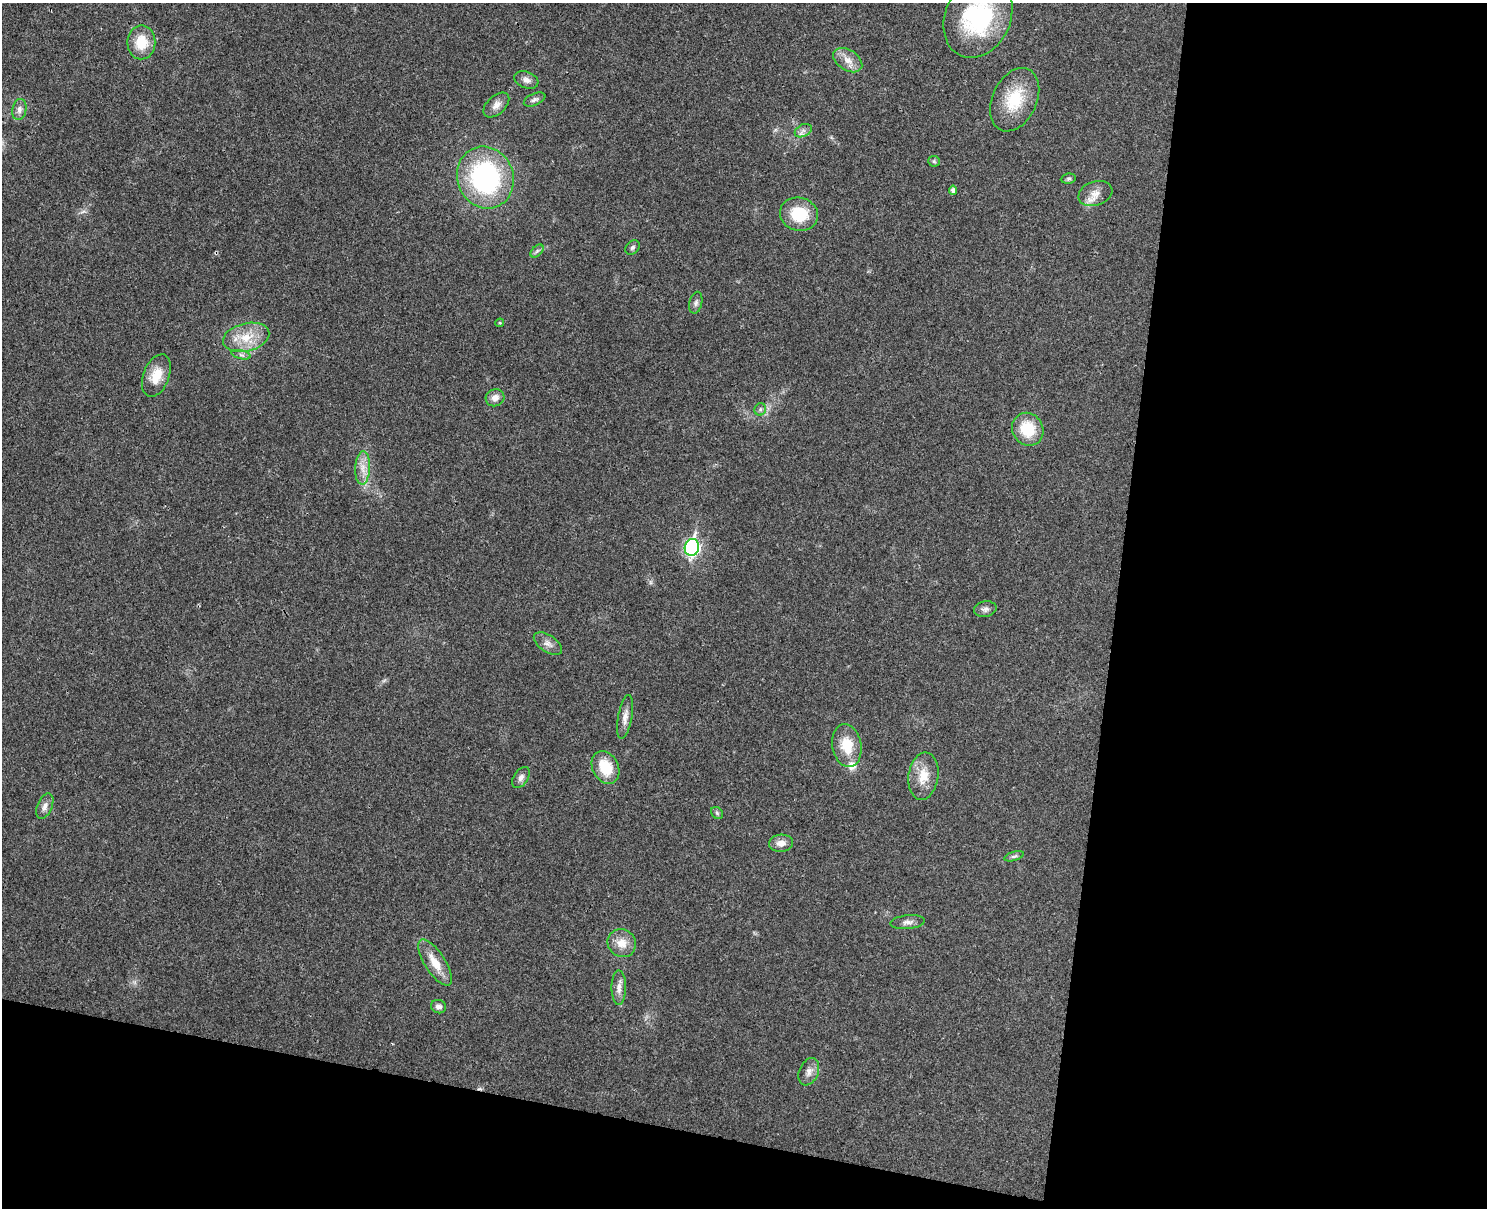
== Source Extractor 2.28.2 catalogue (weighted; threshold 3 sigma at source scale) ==
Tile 12 of 3 x 4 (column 3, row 4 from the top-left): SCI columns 3143-4627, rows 17-1222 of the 4917 x 4852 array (HDU 1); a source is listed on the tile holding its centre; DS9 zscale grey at full resolution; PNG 1489 x 1210 px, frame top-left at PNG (2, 3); each listed source drawn as its Kron ellipse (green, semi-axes under 4 px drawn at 4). Shown black and unused: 31% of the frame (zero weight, under 3 of 4 exposures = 6% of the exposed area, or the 3 px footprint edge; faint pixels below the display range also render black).
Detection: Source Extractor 2.28.2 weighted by HDU 2 'WHT'; one run over the whole footprint, this tile lists its part. Background 0.0314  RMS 0.0048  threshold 0.0215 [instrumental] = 3 sigma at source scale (4.5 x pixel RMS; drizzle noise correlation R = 1.50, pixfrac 1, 0.05/0.05 arcsec/px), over >= 5 px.
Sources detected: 46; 1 cosmic-ray / hot-pixel residue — neither listed nor drawn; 1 inside a brighter listed object's ellipse — not listed separately; the other 44 listed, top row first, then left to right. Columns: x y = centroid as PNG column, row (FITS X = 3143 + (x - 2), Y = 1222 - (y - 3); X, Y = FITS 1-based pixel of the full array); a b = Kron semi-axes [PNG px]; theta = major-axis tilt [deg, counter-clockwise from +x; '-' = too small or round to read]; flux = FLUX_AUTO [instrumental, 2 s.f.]
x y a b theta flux
978 17 42 32 65 50
141 42 17 14 89 12
848 60 16 10 -33 4.8
526 80 12 8 -19 2.6
535 99 11 6 23 1.5
1015 100 33 22 64 19
496 105 15 9 43 3.3
19 109 10 7 80 2.3
803 131 9 6 28 1.8
934 161 6 5 - 0.8
485 178 31 28 -69 72
1068 179 8 5 7 0.85
953 190 4 4 - 1.9
1095 193 17 12 18 5
799 214 19 16 -15 17
632 247 8 6 47 1.1
537 251 8 4 45 1.1
696 303 11 6 77 1.6
500 323 4 3 - 0.55
246 337 24 14 14 11
241 355 10 4 -13 1.3
156 376 22 13 69 8.6
495 398 9 8 - 3.3
760 409 6 5 - 1.1
1028 429 17 15 -57 16
363 468 17 7 87 4.9
692 547 8 7 - 110
985 609 11 8 11 1.9
548 644 16 8 -34 2.9
625 717 22 7 80 3.5
847 746 22 14 -79 11
605 767 17 13 -62 13
923 776 24 15 81 9.2
521 777 12 7 57 2
45 806 13 7 67 2.5
717 813 7 5 -45 0.94
781 843 12 8 3 3.5
1014 856 10 4 17 1.1
908 922 17 7 5 2.5
622 943 15 13 -41 6.1
435 963 26 10 -57 8.2
619 988 17 7 90 3.4
439 1007 8 6 -24 2
809 1072 14 9 68 3.2
Isophote crosses this tile's border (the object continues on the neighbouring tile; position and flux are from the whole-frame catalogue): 1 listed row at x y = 978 17